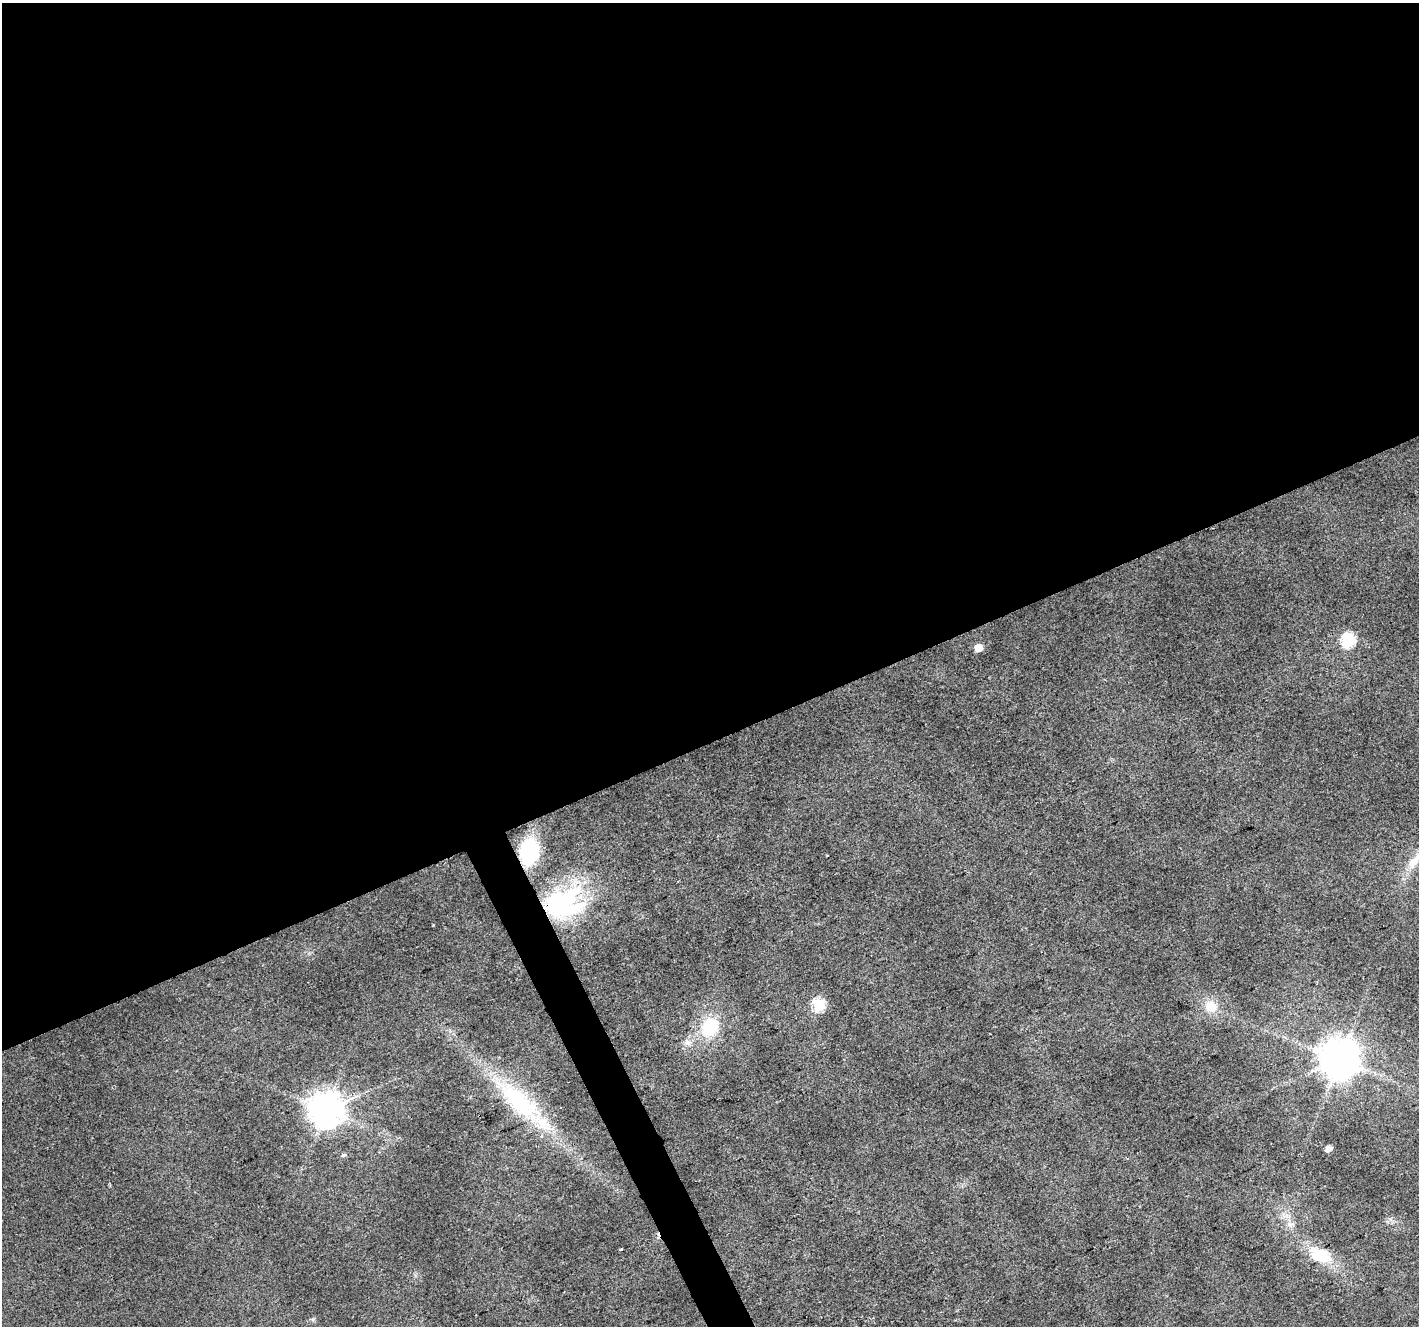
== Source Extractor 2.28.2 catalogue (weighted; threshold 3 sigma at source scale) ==
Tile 2 of 4 x 4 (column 2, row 1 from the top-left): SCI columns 1420-2836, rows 4119-5442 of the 5669 x 5532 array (HDU 1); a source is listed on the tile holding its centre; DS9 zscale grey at full resolution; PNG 1421 x 1328 px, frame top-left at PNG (2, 3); no overlay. Shown black and unused: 57% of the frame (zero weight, under 2 of 3 exposures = <1% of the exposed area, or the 3 px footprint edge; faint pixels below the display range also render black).
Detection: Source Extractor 2.28.2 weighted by HDU 2 'WHT'; one run over the whole footprint, this tile lists its part. Background 0.0315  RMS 0.0071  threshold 0.0318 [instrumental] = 3 sigma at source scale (4.5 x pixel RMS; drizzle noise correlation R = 1.50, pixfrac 1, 0.0396/0.0396 arcsec/px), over >= 5 px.
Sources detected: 18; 1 cosmic-ray / hot-pixel residue — not listed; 1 inside a brighter listed object's ellipse — not listed separately; the other 16 listed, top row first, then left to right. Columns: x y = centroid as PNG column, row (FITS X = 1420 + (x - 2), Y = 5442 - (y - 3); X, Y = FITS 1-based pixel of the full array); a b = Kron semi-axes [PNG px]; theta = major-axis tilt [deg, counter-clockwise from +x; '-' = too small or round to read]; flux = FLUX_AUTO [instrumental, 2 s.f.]
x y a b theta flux
1349 640 7 6 - 79
978 648 5 5 - 12
529 851 19 15 82 60
1414 862 24 11 50 11
563 904 48 34 17 100
819 1005 6 6 - 58
1211 1006 17 16 - 13
710 1027 24 19 59 31
687 1043 10 8 -17 3.8
1340 1059 11 11 - 2000
519 1101 77 26 -43 76
325 1110 10 10 - 1400
1329 1148 5 4 - 5.5
343 1155 6 5 - 1.4
621 1249 3 3 - 0.84
1320 1255 26 16 -19 25
Overlapping masked pixels (flux is a lower limit): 2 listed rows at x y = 529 851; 563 904
Unlisted compact peaks at least as high as the median listed source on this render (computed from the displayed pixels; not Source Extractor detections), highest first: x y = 827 855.